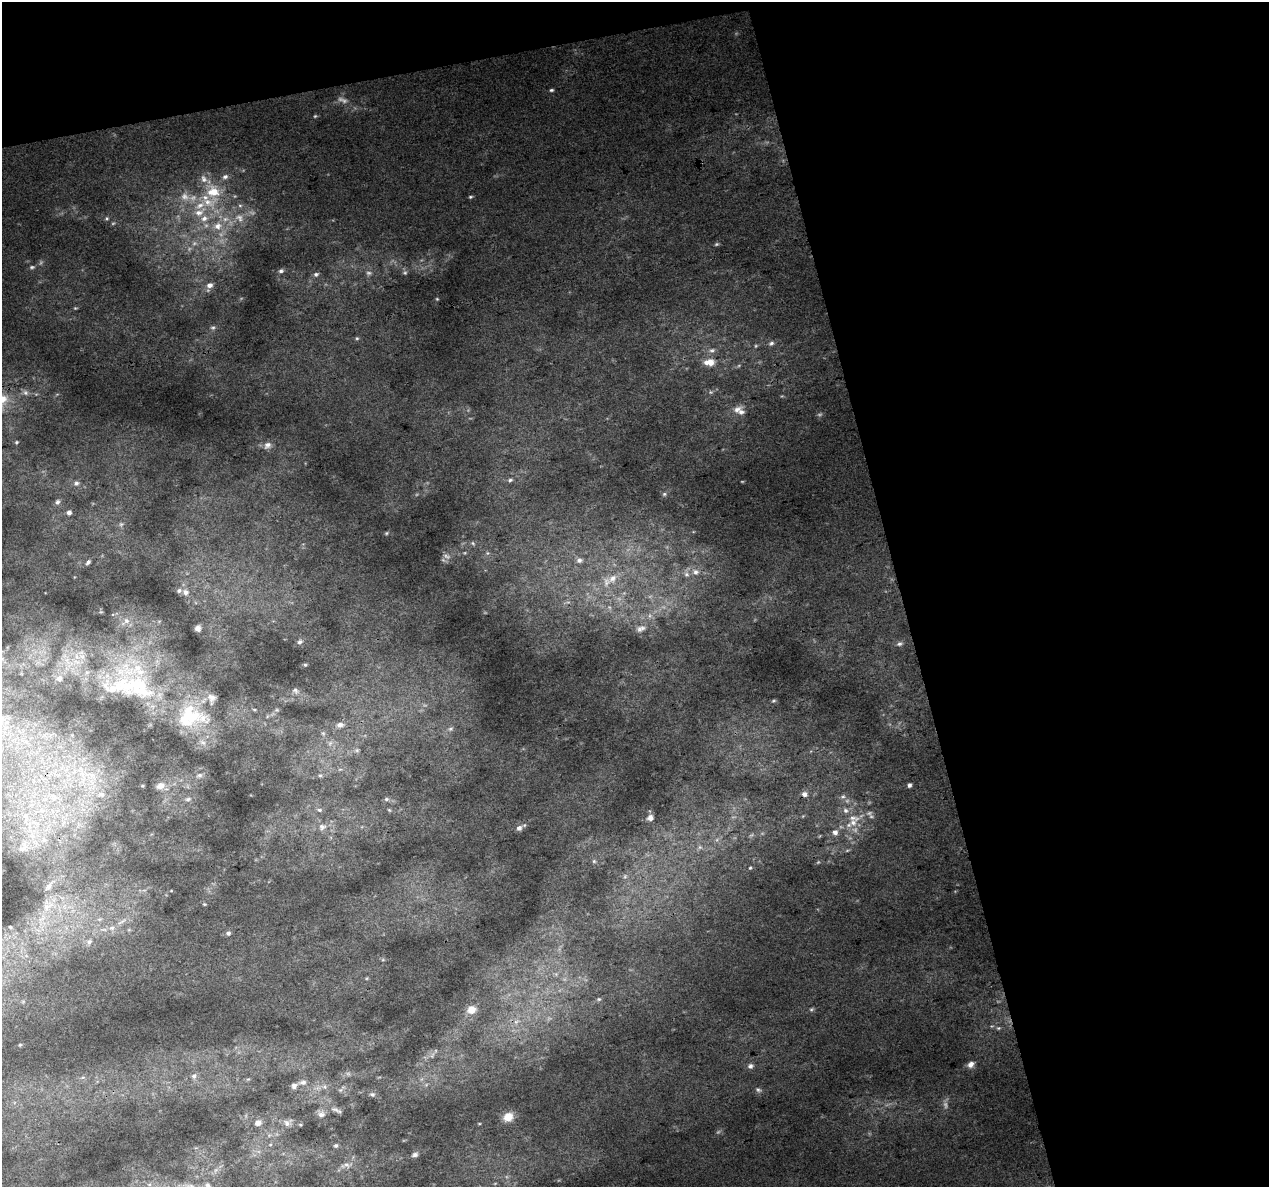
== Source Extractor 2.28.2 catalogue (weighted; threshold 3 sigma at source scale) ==
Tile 2 of 2 x 2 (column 2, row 1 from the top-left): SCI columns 1268-2534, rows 1214-2398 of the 2536 x 2443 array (HDU 1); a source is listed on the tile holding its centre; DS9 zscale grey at full resolution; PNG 1271 x 1189 px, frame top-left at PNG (2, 2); no overlay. Shown black and unused: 33% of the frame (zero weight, under 3 of 4 exposures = <1% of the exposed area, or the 3 px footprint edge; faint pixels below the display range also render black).
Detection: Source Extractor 2.28.2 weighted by HDU 2 'WHT'; one run over the whole footprint, this tile lists its part. Background 0.0412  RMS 0.0094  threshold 0.0425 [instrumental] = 3 sigma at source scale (4.5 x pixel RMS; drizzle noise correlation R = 1.50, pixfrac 1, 0.0396/0.0396 arcsec/px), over >= 5 px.
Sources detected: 178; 34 too faint to see at this stretch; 1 inside a brighter object's white glare — not listed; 24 inside a brighter listed object's ellipse — not listed separately; the other 119 listed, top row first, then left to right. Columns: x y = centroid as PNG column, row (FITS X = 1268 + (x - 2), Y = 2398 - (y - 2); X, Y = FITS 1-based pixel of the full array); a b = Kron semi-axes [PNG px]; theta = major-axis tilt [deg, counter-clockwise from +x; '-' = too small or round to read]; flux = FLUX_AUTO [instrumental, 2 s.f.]
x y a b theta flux
551 90 6 4 1 1.7
213 192 26 21 -81 43
470 197 5 4 - 1.4
199 212 20 10 30 15
107 218 6 6 - 1.8
240 218 16 12 -39 14
218 226 14 13 - 18
32 267 8 5 14 2.2
281 271 7 5 18 2.4
405 273 7 7 - 2.5
316 274 6 5 - 2.5
210 285 8 7 - 5.6
437 299 4 4 - 1.1
75 308 5 3 - 0.98
213 327 7 5 1 2
357 338 5 4 - 1.3
771 343 8 6 19 2.9
712 350 10 7 13 4.3
709 362 14 8 0 12
711 392 5 5 - 1.6
25 393 9 7 -45 3.7
3 399 14 11 -12 15
737 409 16 8 30 7
16 442 5 4 - 1.2
267 445 11 9 38 5.8
510 480 7 5 22 2.3
76 483 7 6 - 2.7
664 494 6 5 - 2
57 502 7 6 - 2.4
69 512 5 4 - 3.8
121 524 6 5 - 1.7
386 533 6 4 22 1.4
473 543 7 5 -24 1.9
487 553 6 5 - 1.9
579 560 8 6 4 3.6
88 562 7 4 47 2.3
695 572 11 9 -14 7.5
612 578 16 11 35 14
186 592 9 9 - 5.5
650 616 9 6 89 4
126 621 17 8 37 8.7
198 628 6 6 - 4.6
641 629 14 9 21 6.2
300 642 7 6 - 2.6
899 644 8 6 23 2.7
305 665 5 4 - 1.2
132 670 84 40 13 140
295 691 11 7 -28 3.4
773 701 6 4 4 1.4
254 709 5 3 - 0.96
277 710 5 4 - 1.2
193 716 54 25 -9 77
340 725 10 7 8 4.9
450 729 8 6 16 2.4
323 733 6 5 - 1.8
330 743 7 6 - 3
357 750 7 5 -1 2.2
340 769 6 4 18 1.4
90 775 41 13 -23 44
199 775 7 6 - 2.9
320 775 5 5 - 1.7
160 785 10 7 21 8
909 785 5 4 - 3.1
142 786 5 3 - 1
101 794 13 9 5 9.3
804 794 8 7 - 4.7
843 797 8 6 34 3
54 798 11 8 53 6.8
188 799 8 5 11 2.4
386 799 7 5 -12 2.1
319 810 8 5 -11 2.3
389 810 6 3 -44 1.1
25 816 5 5 - 2.2
650 818 7 7 - 4.9
854 818 19 9 -8 12
322 827 12 10 32 7.2
519 828 8 6 38 4.5
835 832 7 7 - 5.1
44 840 6 6 - 2.8
700 847 7 6 - 2.5
23 848 12 7 17 4.4
594 861 6 6 - 2
750 868 4 3 - 1
625 877 7 5 70 2.4
49 886 9 6 59 3.3
204 904 5 4 - 1.3
122 921 17 4 36 4.6
228 933 6 6 - 3.1
89 942 8 6 56 2.7
556 974 5 5 - 1.8
599 999 7 5 13 1.9
811 1009 6 5 - 1.6
471 1010 8 7 - 14
516 1021 9 6 33 4.7
998 1028 6 5 - 1.8
20 1045 4 4 - 0.92
971 1064 9 6 33 5.5
750 1066 7 7 - 3.7
194 1076 7 7 - 3.5
83 1077 6 4 18 1.6
303 1082 12 7 9 4.8
324 1087 8 7 - 3.9
340 1090 8 6 20 2.6
758 1090 10 6 -15 2.8
372 1094 8 6 -10 2.6
335 1109 14 6 -18 4.7
321 1114 11 9 -21 5.7
508 1117 8 7 - 18
258 1123 8 7 - 6.3
287 1123 15 10 24 7.2
479 1124 5 3 - 0.81
300 1125 6 4 -21 1.3
270 1145 5 3 - 1.3
336 1146 7 6 - 2.4
415 1155 8 6 19 3.2
346 1165 22 9 11 10
216 1170 9 6 60 4.1
149 1184 7 5 28 2.7
207 1185 9 7 -31 4.4
Isophote crosses this tile's border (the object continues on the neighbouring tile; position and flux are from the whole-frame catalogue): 2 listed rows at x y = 3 399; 207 1185